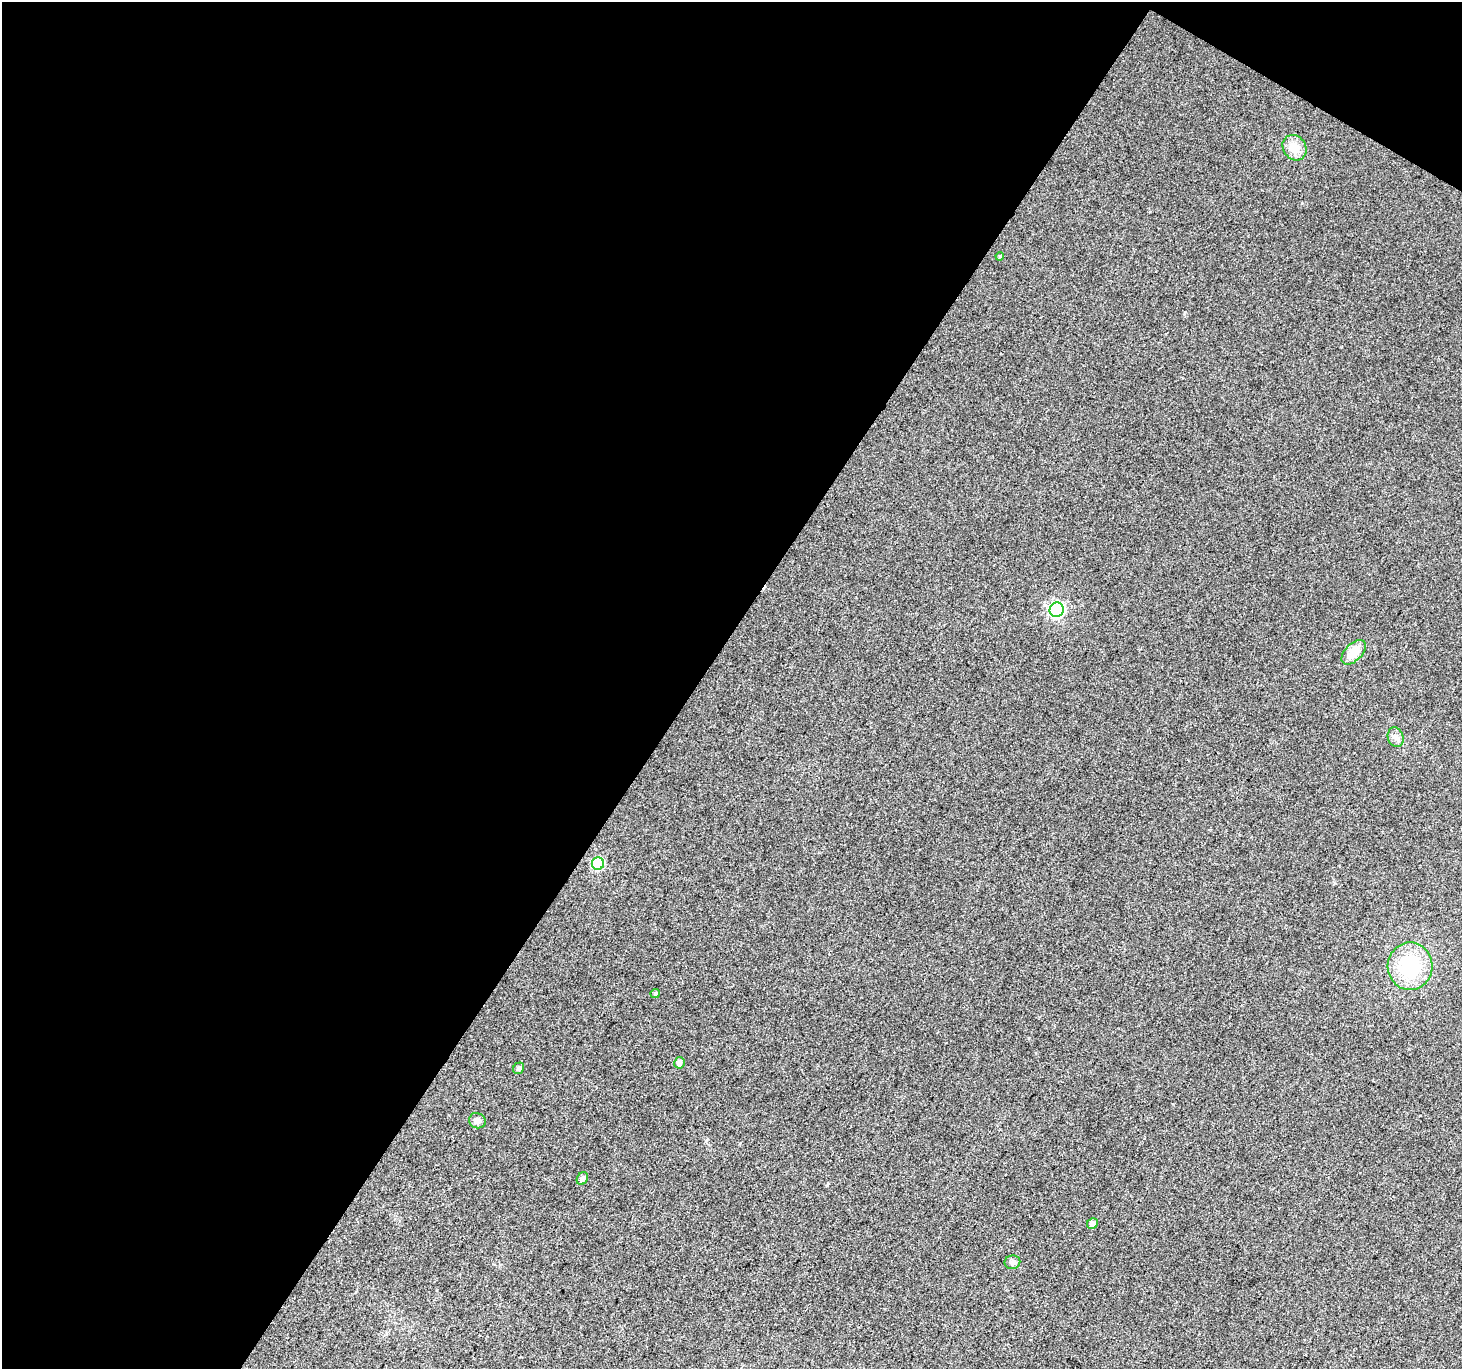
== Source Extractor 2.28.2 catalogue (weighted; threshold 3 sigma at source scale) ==
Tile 1 of 2 x 2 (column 1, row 1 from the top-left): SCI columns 6-1465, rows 1490-2856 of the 2925 x 2958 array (HDU 1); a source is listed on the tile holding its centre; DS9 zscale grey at full resolution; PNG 1464 x 1371 px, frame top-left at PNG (2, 2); each listed source drawn as its Kron ellipse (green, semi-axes under 4 px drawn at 4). Shown black and unused: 49% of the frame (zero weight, under 3 of 4 exposures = <1% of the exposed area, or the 3 px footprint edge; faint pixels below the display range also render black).
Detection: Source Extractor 2.28.2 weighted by HDU 2 'WHT'; one run over the whole footprint, this tile lists its part. Background 0.0834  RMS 0.012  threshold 0.0545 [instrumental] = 3 sigma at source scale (4.5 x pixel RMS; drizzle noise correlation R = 1.50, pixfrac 1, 0.0396/0.0396 arcsec/px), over >= 5 px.
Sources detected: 14; all 14 listed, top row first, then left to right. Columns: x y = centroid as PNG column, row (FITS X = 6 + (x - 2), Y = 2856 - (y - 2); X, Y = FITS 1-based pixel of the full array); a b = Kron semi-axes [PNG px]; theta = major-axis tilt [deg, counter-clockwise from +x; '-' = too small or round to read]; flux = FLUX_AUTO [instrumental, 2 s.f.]
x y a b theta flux
1294 148 13 11 -53 17
1000 256 4 3 - 1.1
1057 610 7 7 - 240
1354 652 15 8 46 21
1396 737 10 8 -74 5.2
598 863 6 6 - 80
1410 966 24 22 -88 75
655 994 5 4 - 2.4
679 1063 6 5 - 5.3
518 1068 6 5 - 2.9
477 1121 8 7 - 5.6
582 1179 6 5 - 4.1
1093 1223 6 5 - 6
1012 1262 8 7 - 3.5
Unlisted compact peaks at least as high as the median listed source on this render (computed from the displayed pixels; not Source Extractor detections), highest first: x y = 1185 312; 827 1185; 1302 203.